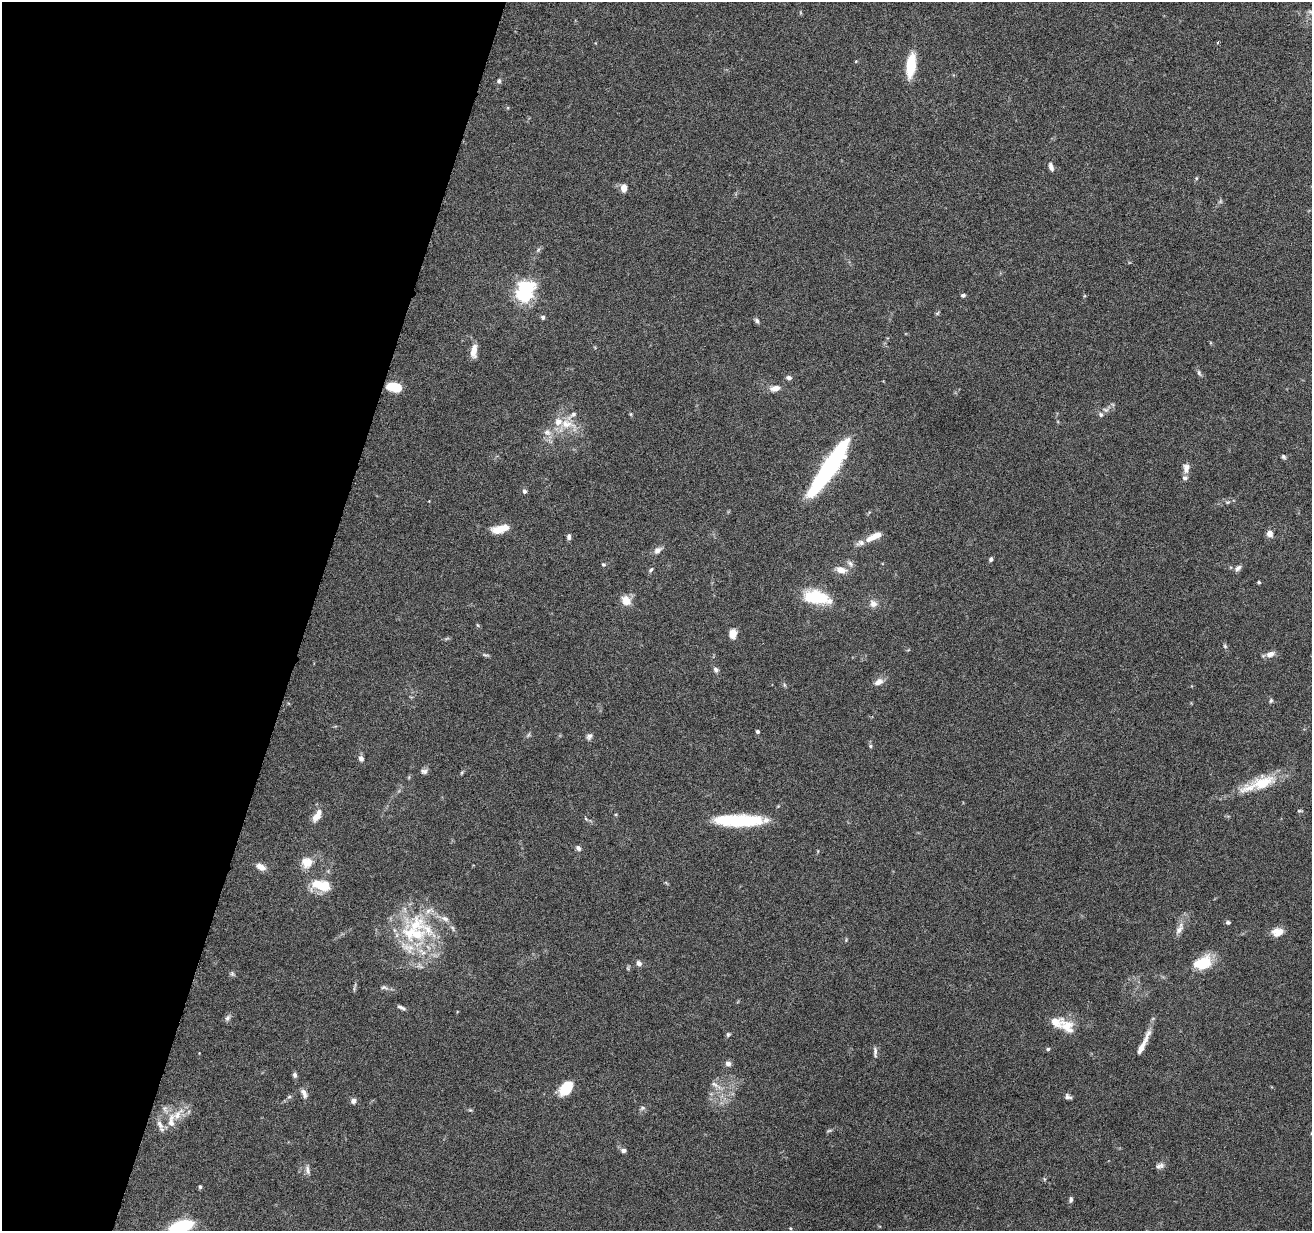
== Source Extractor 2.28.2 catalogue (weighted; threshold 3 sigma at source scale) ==
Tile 9 of 4 x 4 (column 1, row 3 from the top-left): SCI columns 3-1312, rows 1483-2711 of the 5244 x 5296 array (HDU 1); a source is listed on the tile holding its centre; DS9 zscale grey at full resolution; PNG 1314 x 1233 px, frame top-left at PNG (2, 2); no overlay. Shown black and unused: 23% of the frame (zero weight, under 4 of 8 exposures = <1% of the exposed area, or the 3 px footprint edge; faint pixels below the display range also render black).
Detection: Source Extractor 2.28.2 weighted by HDU 2 'WHT'; one run over the whole footprint, this tile lists its part. Background 0.0779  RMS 0.0044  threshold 0.0181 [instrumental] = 3 sigma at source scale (4.09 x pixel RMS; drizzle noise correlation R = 1.36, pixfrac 0.8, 0.05/0.05 arcsec/px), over >= 5 px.
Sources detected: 119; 2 inside a brighter object's white glare — not listed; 14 inside a brighter listed object's ellipse — not listed separately; the other 103 listed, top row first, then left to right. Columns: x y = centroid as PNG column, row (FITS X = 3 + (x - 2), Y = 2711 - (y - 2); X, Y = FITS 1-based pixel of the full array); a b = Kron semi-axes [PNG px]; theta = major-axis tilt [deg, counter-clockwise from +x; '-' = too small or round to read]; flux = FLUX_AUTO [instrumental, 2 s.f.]
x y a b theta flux
1311 12 10 4 -20 0.95
1218 42 4 2 - 0.5
911 65 21 8 82 14
499 81 6 5 - 0.74
1051 167 11 5 -72 1.5
1196 178 5 3 - 0.45
624 188 7 5 86 3.7
538 250 7 4 56 0.72
524 294 9 7 75 130
963 295 5 4 - 0.84
937 313 6 4 31 0.54
543 317 5 5 - 0.87
757 321 7 5 -52 0.97
474 351 14 7 83 4.4
1199 373 9 5 -65 0.92
789 378 6 5 - 1.2
394 387 14 8 -8 11
775 388 14 8 10 2.8
631 414 5 4 - 0.43
1101 415 7 5 -58 0.93
567 424 26 11 -12 7.7
547 433 10 8 -16 2.4
1283 456 6 5 - 0.77
830 467 49 13 57 47
1186 468 11 8 85 2.5
524 491 6 5 - 0.95
1228 502 7 4 0 0.66
500 529 20 8 14 6.3
1269 533 6 6 - 2.9
876 535 18 7 31 3.8
569 537 7 5 -88 1
658 550 11 8 38 2.1
991 559 5 4 - 1
850 563 10 6 -48 1.4
603 564 6 5 - 0.62
1238 568 9 6 40 1.4
651 570 8 4 53 0.8
841 570 14 8 -16 3.5
1259 582 4 3 - 0.58
816 597 29 15 -9 17
626 601 11 10 - 4.9
873 604 9 8 - 2.5
477 625 6 3 -69 0.45
733 634 7 5 -88 6.8
1225 646 6 5 - 0.63
1270 654 11 7 16 2.7
486 655 11 2 -7 0.62
716 670 8 6 -52 1.1
878 682 12 8 29 2.6
785 685 6 4 -70 0.55
1271 700 6 5 - 0.73
758 731 4 4 - 0.82
528 735 7 4 71 0.59
589 736 9 6 51 1.2
870 746 5 5 - 0.61
361 758 7 6 - 1.5
424 771 10 7 -9 1.3
461 773 6 4 70 0.49
1262 783 37 17 18 14
1300 811 8 3 -4 0.52
616 814 5 3 - 0.36
317 815 18 8 58 3.9
586 819 6 4 -20 0.54
739 820 52 11 0 27
578 848 8 6 -48 1.1
307 862 12 11 - 5.7
260 867 11 7 -29 3.3
325 885 20 14 30 8.2
1228 922 6 5 - 0.79
1179 930 16 7 54 2.7
1278 932 14 9 6 4.4
414 934 65 25 7 32
639 963 8 6 -47 1.3
1203 963 20 13 23 13
232 974 7 5 -69 0.76
384 987 11 6 -16 1.2
401 1008 11 4 -26 1.2
227 1018 9 6 60 1.3
1056 1022 24 15 -7 6.5
728 1034 6 5 - 0.7
1143 1044 35 6 64 5.2
1048 1049 5 4 - 0.6
875 1052 14 4 -86 1.3
728 1063 8 6 -5 1.4
295 1075 6 5 - 1.1
716 1085 18 5 -35 2.3
566 1088 15 9 48 13
304 1093 13 7 -62 2
1067 1097 9 6 87 1.1
353 1101 7 6 - 1.5
642 1108 7 6 - 0.98
470 1110 5 4 - 0.5
178 1114 23 10 51 6
160 1124 13 7 -60 2.5
829 1131 9 3 11 0.61
623 1150 7 5 -6 1.3
1160 1166 11 7 19 1.5
308 1170 13 6 -78 1.7
1044 1179 5 3 - 0.43
200 1187 5 4 - 0.59
1071 1199 7 5 84 0.98
181 1226 20 9 16 26
790 1228 4 4 - 0.37
Isophote crosses this tile's border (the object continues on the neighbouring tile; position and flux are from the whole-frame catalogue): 2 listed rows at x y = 1311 12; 181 1226